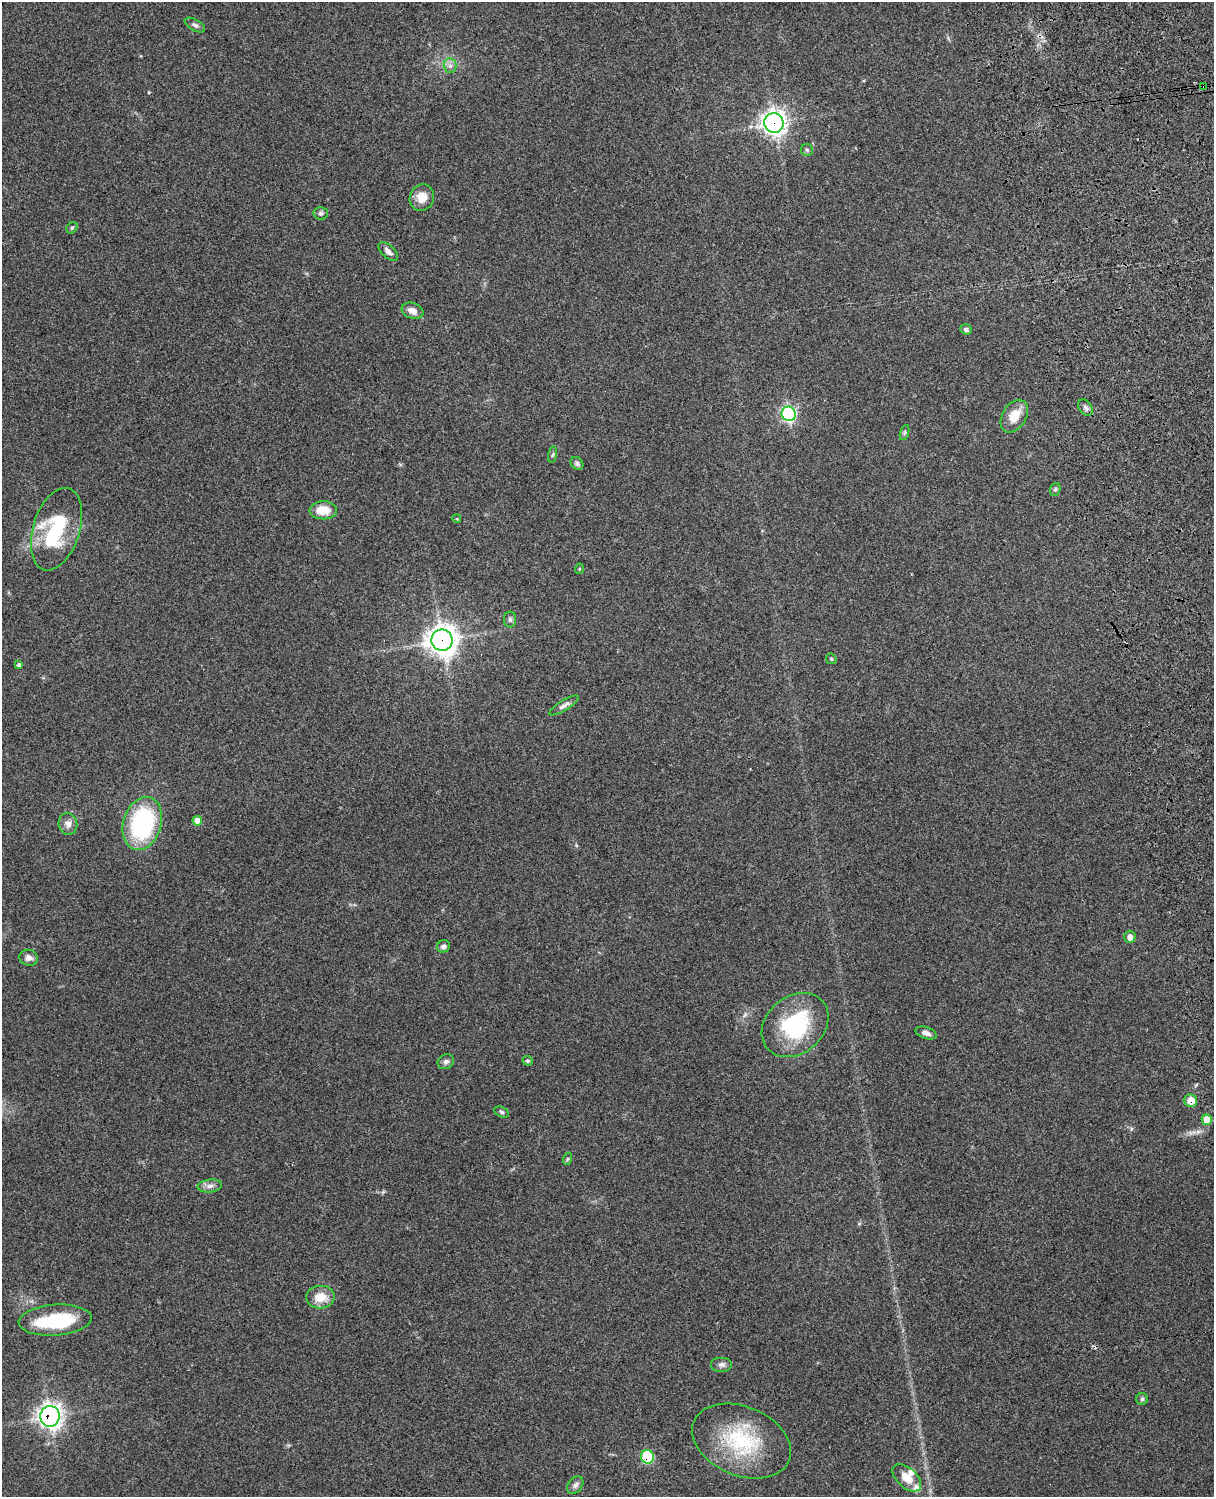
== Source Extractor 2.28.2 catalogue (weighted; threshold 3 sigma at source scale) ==
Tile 6 of 4 x 3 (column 2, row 2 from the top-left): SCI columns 1333-2544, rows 1661-3155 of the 5089 x 4925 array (HDU 1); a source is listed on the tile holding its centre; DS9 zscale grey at full resolution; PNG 1216 x 1499 px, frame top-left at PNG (2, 2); each listed source drawn as its Kron ellipse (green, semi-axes under 4 px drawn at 4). Shown black and unused: <1% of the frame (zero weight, under 3 of 4 exposures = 6% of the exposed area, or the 3 px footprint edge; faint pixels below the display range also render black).
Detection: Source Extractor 2.28.2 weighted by HDU 2 'WHT'; one run over the whole footprint, this tile lists its part. Background 0.265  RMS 0.009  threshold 0.0405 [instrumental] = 3 sigma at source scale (4.5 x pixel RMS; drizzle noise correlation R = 1.50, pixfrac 1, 0.05/0.05 arcsec/px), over >= 5 px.
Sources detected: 56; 2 inside a brighter object's white glare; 1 cosmic-ray / hot-pixel residue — neither listed nor drawn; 2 inside a brighter listed object's ellipse — not listed separately; the other 51 listed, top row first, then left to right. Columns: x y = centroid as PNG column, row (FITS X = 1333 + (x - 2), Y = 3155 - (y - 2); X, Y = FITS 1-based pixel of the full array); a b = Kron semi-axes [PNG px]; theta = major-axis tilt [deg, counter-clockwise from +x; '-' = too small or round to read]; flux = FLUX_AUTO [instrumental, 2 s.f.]
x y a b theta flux
195 25 11 5 -29 3
450 66 7 6 - 3.6
1204 87 4 3 - 2
774 123 10 9 - 580
807 150 6 6 - 1.7
422 197 13 12 - 12
321 213 7 6 - 2.2
72 228 6 5 - 1.7
388 251 12 6 -42 4.4
413 311 11 8 -20 7.2
966 329 6 5 - 2.5
1086 408 9 6 -56 2.8
789 414 7 7 - 200
1014 416 18 12 59 16
905 433 8 3 71 1.4
553 455 8 4 81 1.6
577 463 7 5 -45 2.2
1055 489 6 5 - 1.6
323 510 14 9 1 16
457 519 4 3 - 0.81
56 529 42 23 73 61
579 569 5 3 - 0.82
510 620 8 6 -90 2.3
442 640 11 10 - 1100
831 659 6 4 -45 1.2
19 665 4 4 - 3.1
564 705 17 5 31 3.9
197 821 5 4 - 12
142 823 27 19 73 110
68 824 11 9 -76 5.4
1130 937 6 5 - 4.1
443 946 6 6 - 3.2
29 958 9 8 - 4.4
795 1025 36 28 41 78
926 1033 11 5 -18 4.2
528 1061 5 4 - 1.7
446 1062 8 7 - 3
1191 1101 6 6 - 14
502 1112 8 5 -27 1.8
1207 1120 5 5 - 17
567 1159 6 4 71 1.4
210 1186 12 6 7 4.3
320 1297 14 11 3 16
55 1320 36 15 4 64
722 1364 11 7 0 3.6
1142 1399 6 6 - 1.7
50 1416 10 9 - 510
741 1441 51 34 -23 76
647 1457 7 6 - 51
907 1478 17 10 -43 13
575 1485 10 7 50 3.1
Overlapping masked pixels (flux is a lower limit): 6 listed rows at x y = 1204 87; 774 123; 442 640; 1191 1101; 50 1416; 647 1457